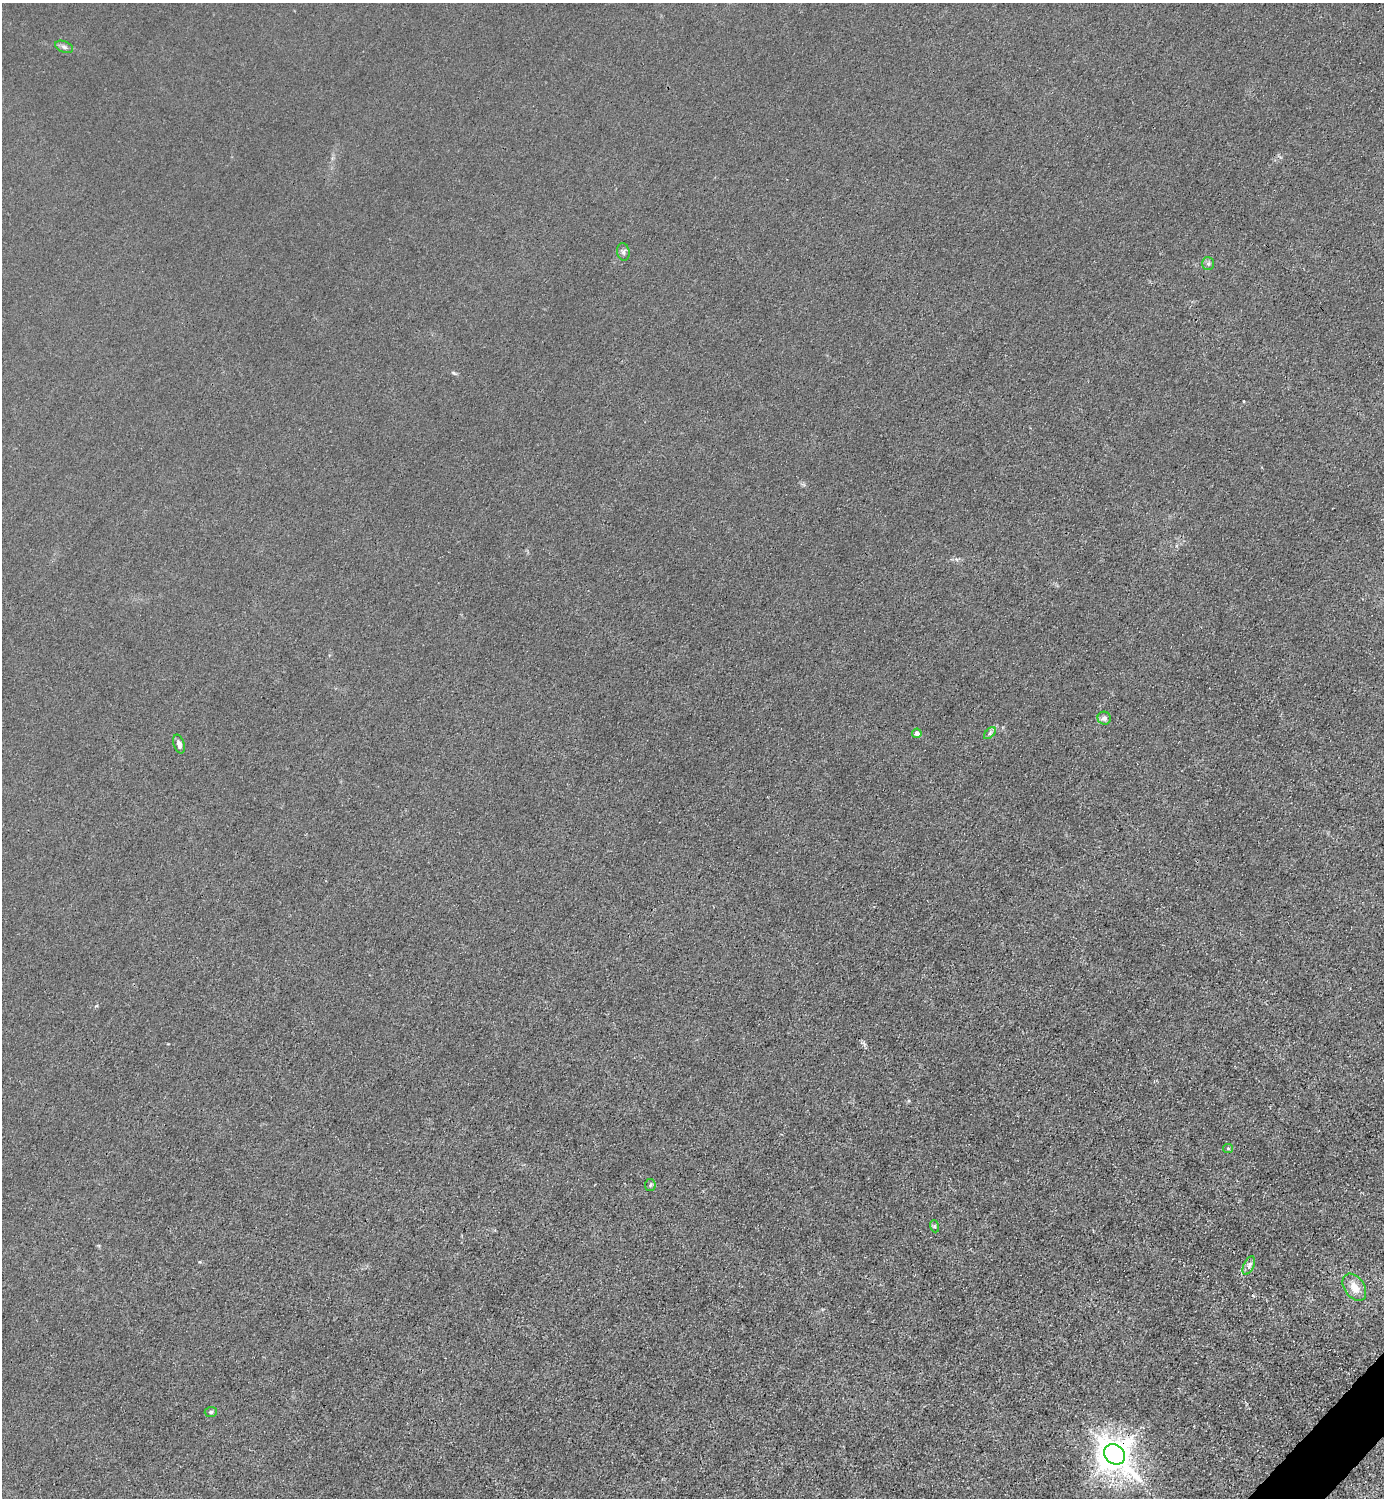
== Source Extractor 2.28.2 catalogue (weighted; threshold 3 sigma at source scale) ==
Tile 6 of 4 x 4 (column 2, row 2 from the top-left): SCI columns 1683-3064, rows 2993-4488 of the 5985 x 5985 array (HDU 1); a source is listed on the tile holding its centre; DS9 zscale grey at full resolution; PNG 1386 x 1500 px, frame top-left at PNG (2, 3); each listed source drawn as its Kron ellipse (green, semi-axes under 4 px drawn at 4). Shown black and unused: <1% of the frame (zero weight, under 3 of 4 exposures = <1% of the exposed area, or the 3 px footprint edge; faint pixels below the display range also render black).
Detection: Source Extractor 2.28.2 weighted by HDU 2 'WHT'; one run over the whole footprint, this tile lists its part. Background 0.0211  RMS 0.0061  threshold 0.0276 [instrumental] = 3 sigma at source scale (4.5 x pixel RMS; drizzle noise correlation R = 1.50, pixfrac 1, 0.05/0.05 arcsec/px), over >= 5 px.
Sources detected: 15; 1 inside a brighter object's white glare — neither listed nor drawn; the other 14 listed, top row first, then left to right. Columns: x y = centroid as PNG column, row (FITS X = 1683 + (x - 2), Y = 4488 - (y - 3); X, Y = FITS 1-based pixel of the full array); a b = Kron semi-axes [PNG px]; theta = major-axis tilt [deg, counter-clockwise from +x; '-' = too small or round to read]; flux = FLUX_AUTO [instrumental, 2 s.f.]
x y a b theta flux
64 47 9 5 -21 1.8
623 252 9 6 -80 1.6
1208 263 7 6 - 1.5
1104 718 6 6 - 2.5
917 733 5 5 - 3.3
990 733 7 4 45 1.3
179 744 10 5 -72 2.7
1228 1148 5 4 - 0.74
650 1185 6 5 - 1.1
934 1226 6 4 -71 0.88
1249 1265 10 5 63 2
1354 1287 15 10 -55 7.5
211 1412 6 5 - 1.2
1114 1454 11 9 -40 1100
Overlapping masked pixels (flux is a lower limit): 1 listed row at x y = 1114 1454